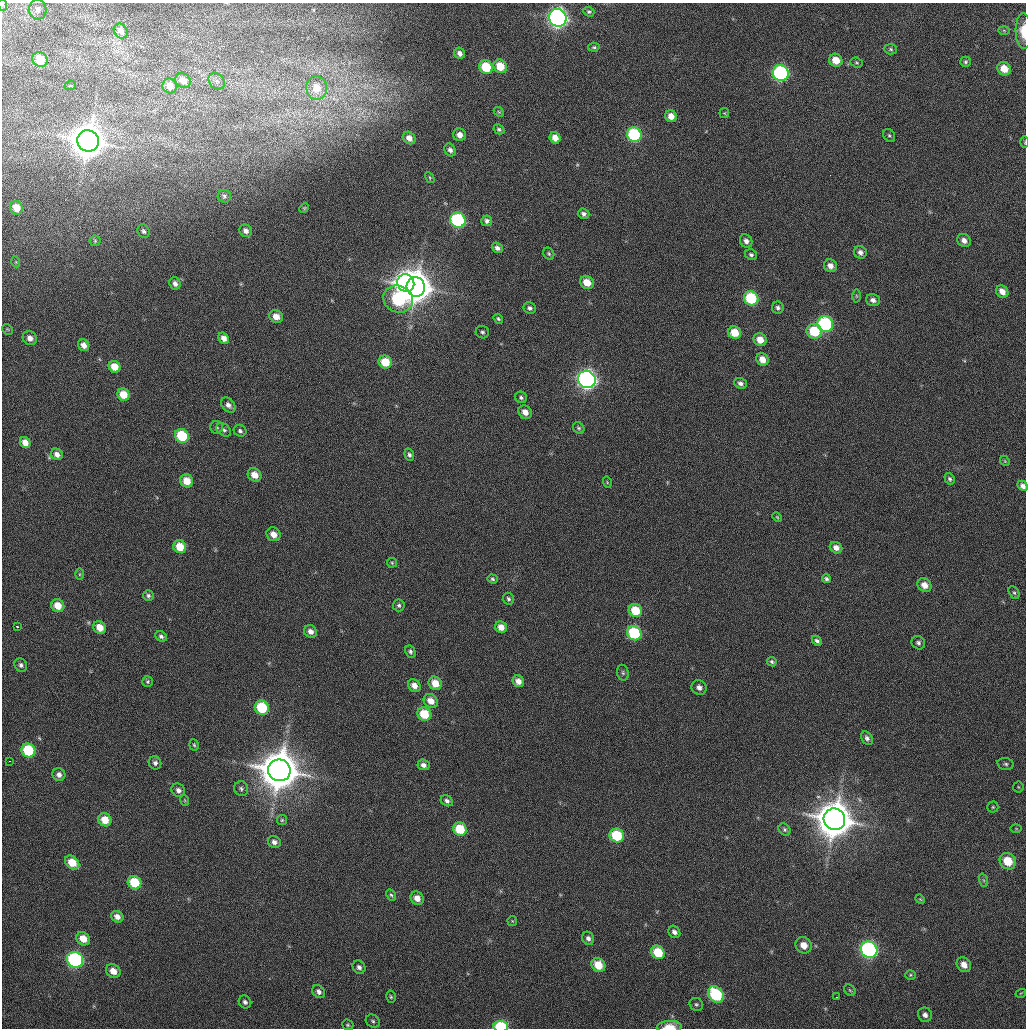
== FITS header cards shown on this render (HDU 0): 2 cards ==
NAXIS1  =                 1024 / Comment
NAXIS2  =                 1026 / Comment

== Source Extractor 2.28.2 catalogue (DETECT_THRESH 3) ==
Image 1024 x 1026 px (HDU 0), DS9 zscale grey, 1 PNG px = 1 image px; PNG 1028 x 1030 px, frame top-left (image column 1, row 1026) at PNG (2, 3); each listed source drawn as its Kron ellipse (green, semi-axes under 4 px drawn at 4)
Background 23.4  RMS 3.9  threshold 11.8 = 3 sigma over >= 5 px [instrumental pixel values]
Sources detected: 190; all 190 listed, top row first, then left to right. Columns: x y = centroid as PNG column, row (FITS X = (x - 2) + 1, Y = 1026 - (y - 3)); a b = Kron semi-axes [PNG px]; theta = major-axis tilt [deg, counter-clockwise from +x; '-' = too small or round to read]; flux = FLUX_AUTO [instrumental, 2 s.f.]
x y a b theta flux
3 5 6 3 -71 3.0e+02
38 10 10 8 -79 1.4e+03
589 12 6 4 -21 5.0e+02
558 18 9 8 - 1.1e+05
1004 30 6 4 -2 3.6e+02
121 31 8 6 -57 2.0e+03
1023 31 17 8 -88 4.3e+03
594 47 5 4 - 4.0e+02
891 49 6 5 - 4.9e+02
460 53 6 5 - 1.2e+03
40 59 8 7 - 6.0e+03
836 60 7 6 - 3.8e+03
965 62 5 5 - 5.2e+02
857 63 6 5 - 3.9e+02
500 66 7 6 - 5.4e+03
486 67 7 6 - 8.8e+03
1004 69 7 6 - 4.3e+03
781 73 8 7 - 4.4e+04
183 81 8 7 - 2.3e+03
217 81 9 7 -46 1.0e+03
70 86 6 3 18 2.5e+02
170 86 7 7 - 3.2e+03
317 88 12 10 -80 4.6e+03
499 112 5 4 - 3.1e+02
724 113 5 5 - 3.1e+02
671 116 6 5 - 2.4e+03
499 129 6 4 -29 5.1e+02
634 134 7 7 - 2.2e+04
460 135 6 6 - 1.7e+03
889 135 7 5 -56 5.4e+02
409 138 7 5 -43 1.8e+03
555 138 6 5 - 2.3e+03
88 141 11 10 - 6.3e+05
1025 142 6 3 -90 2.7e+02
450 150 7 5 -60 9.8e+02
430 178 6 3 -60 2.9e+02
224 196 6 6 - 6.1e+02
16 208 7 6 - 3.8e+03
304 208 5 4 - 2.3e+02
584 214 6 5 - 7.7e+02
458 220 8 7 - 3.2e+04
487 221 5 5 - 8.1e+02
144 231 7 5 -63 6.3e+02
246 231 6 6 - 1.2e+03
964 240 7 6 - 1.5e+03
95 241 5 5 - 3.6e+02
746 241 7 6 - 1.2e+03
497 248 6 4 -40 1.1e+03
860 252 6 6 - 1.1e+03
549 254 6 5 - 4.8e+02
751 255 6 5 - 6.6e+02
16 262 5 3 - 2.6e+02
830 266 7 6 - 1.7e+03
587 282 7 6 - 4.1e+03
175 283 6 5 - 1.1e+03
406 283 9 8 - 1.4e+05
416 287 10 9 - 5.3e+05
1002 292 7 5 -48 2.4e+03
856 296 6 4 -89 3.8e+02
751 298 7 7 - 1.5e+04
398 299 15 13 -24 2.7e+04
873 300 7 5 -17 1.2e+03
530 308 6 5 - 8.3e+02
778 308 6 6 - 7.5e+02
276 317 7 6 - 2.5e+03
498 319 5 4 - 4.6e+02
825 324 8 7 - 3.2e+04
7 329 6 4 -45 3.2e+02
814 331 8 7 - 1.0e+04
482 332 7 6 - 6.5e+02
735 333 7 6 - 4.9e+03
30 338 7 6 - 1.6e+03
224 338 6 5 - 1.7e+03
760 340 7 6 - 3.0e+03
84 345 6 5 - 1.7e+03
762 359 6 6 - 2.5e+03
385 362 7 6 - 6.4e+03
115 367 6 5 - 3.8e+03
587 379 9 8 - 1.0e+05
740 383 6 5 - 8.8e+02
123 395 6 6 - 4.3e+03
521 397 6 5 - 6.2e+02
228 405 8 6 -48 1.3e+03
525 412 7 6 - 2.2e+03
217 427 6 6 - 4.9e+02
579 428 6 5 - 4.9e+02
224 430 8 5 -38 7.7e+02
240 431 6 6 - 7.0e+02
182 436 7 6 - 1.2e+04
25 443 6 5 - 2.2e+03
57 454 6 5 - 1.2e+03
409 455 6 5 - 6.6e+02
1005 461 5 4 - 3.2e+02
254 475 7 6 - 2.8e+03
950 479 6 4 -57 5.4e+02
187 481 7 6 - 4.0e+03
607 482 6 3 -73 2.5e+02
1023 486 5 4 - 1.0e+03
777 517 5 3 - 2.6e+02
274 534 7 6 - 2.2e+03
180 547 7 6 - 5.3e+03
836 548 6 5 - 1.4e+03
392 563 5 4 - 3.4e+02
80 574 6 4 90 3.0e+02
492 579 5 4 - 4.2e+02
826 579 5 4 - 6.1e+02
924 585 7 6 - 2.6e+03
1014 593 7 5 -61 4.9e+02
148 595 5 5 - 5.8e+02
508 599 6 5 - 5.9e+02
399 605 6 6 - 5.6e+02
58 606 7 6 - 3.6e+03
635 610 7 6 - 6.4e+03
17 627 4 3 - 6.2e+03
100 627 7 6 - 3.5e+03
501 627 6 5 - 2.2e+03
310 631 6 6 - 1.4e+03
634 633 7 7 - 1.8e+04
161 636 6 5 - 6.9e+02
817 641 5 4 - 6.8e+02
918 643 7 6 - 8.1e+02
410 652 6 5 - 6.4e+02
772 662 5 4 - 4.3e+02
21 665 7 6 - 8.1e+02
623 673 8 6 -75 5.3e+02
518 681 6 5 - 1.8e+03
148 682 5 5 - 4.3e+02
435 683 7 6 - 3.9e+03
414 686 7 5 -48 2.0e+03
699 687 8 7 - 1.3e+03
431 701 7 6 - 2.5e+03
262 708 7 7 - 1.3e+04
424 714 7 6 - 7.3e+03
867 738 7 5 -58 7.9e+02
194 745 6 4 -82 3.8e+02
28 750 7 6 - 1.3e+04
9 761 3 2 - 1.7e+03
155 763 7 6 - 8.1e+02
1006 764 8 6 -15 6.2e+02
423 765 6 5 - 1.1e+03
279 770 11 11 - 1.0e+06
59 775 6 6 - 1.1e+03
1018 787 5 5 - 3.4e+02
241 789 7 7 - 6.9e+02
178 790 7 6 - 1.1e+03
184 800 5 3 - 2.6e+02
447 801 6 5 - 8.1e+02
993 807 5 5 - 4.4e+02
834 819 11 10 - 8.1e+05
105 820 7 6 - 4.1e+03
282 820 5 5 - 3.6e+02
460 829 7 6 - 9.4e+03
1016 829 6 4 -1 3.6e+02
785 830 6 5 - 5.2e+02
617 835 7 6 - 1.3e+04
274 842 6 5 - 1.1e+03
1008 861 9 7 -42 7.7e+03
72 862 8 6 -42 5.4e+03
983 880 7 4 -70 5.7e+02
135 883 7 6 - 8.8e+03
391 895 6 4 -61 4.3e+02
417 898 7 6 - 2.3e+03
920 899 5 4 - 2.6e+02
117 917 6 5 - 1.6e+03
512 921 5 5 - 3.0e+02
674 932 6 5 - 1.1e+03
588 938 7 6 - 8.9e+02
83 939 7 6 - 3.6e+03
804 945 8 7 - 3.0e+03
869 950 8 8 - 5.4e+04
658 952 7 6 - 8.5e+03
75 960 8 7 - 4.1e+04
598 965 7 6 - 5.0e+03
964 965 8 6 -48 2.4e+03
359 967 7 6 - 1.1e+03
113 971 8 6 -36 2.7e+03
910 975 5 4 - 3.7e+02
850 990 6 5 - 4.1e+02
319 992 7 5 -49 1.1e+03
1021 993 5 3 - 2.4e+02
716 994 9 7 -51 2.0e+04
391 997 6 4 -75 4.3e+02
837 997 3 2 - 9.5e+02
245 1002 7 6 - 8.3e+02
696 1004 7 6 - 5.6e+02
925 1015 7 7 - 1.2e+03
373 1021 7 6 - 5.5e+02
348 1025 6 5 - 4.1e+02
501 1026 7 5 -6 1.5e+04
669 1027 12 6 3 3.8e+03
At the frame edge (FLAGS 8, measured only in part): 6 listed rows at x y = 3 5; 1023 31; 1025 142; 1023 486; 501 1026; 669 1027